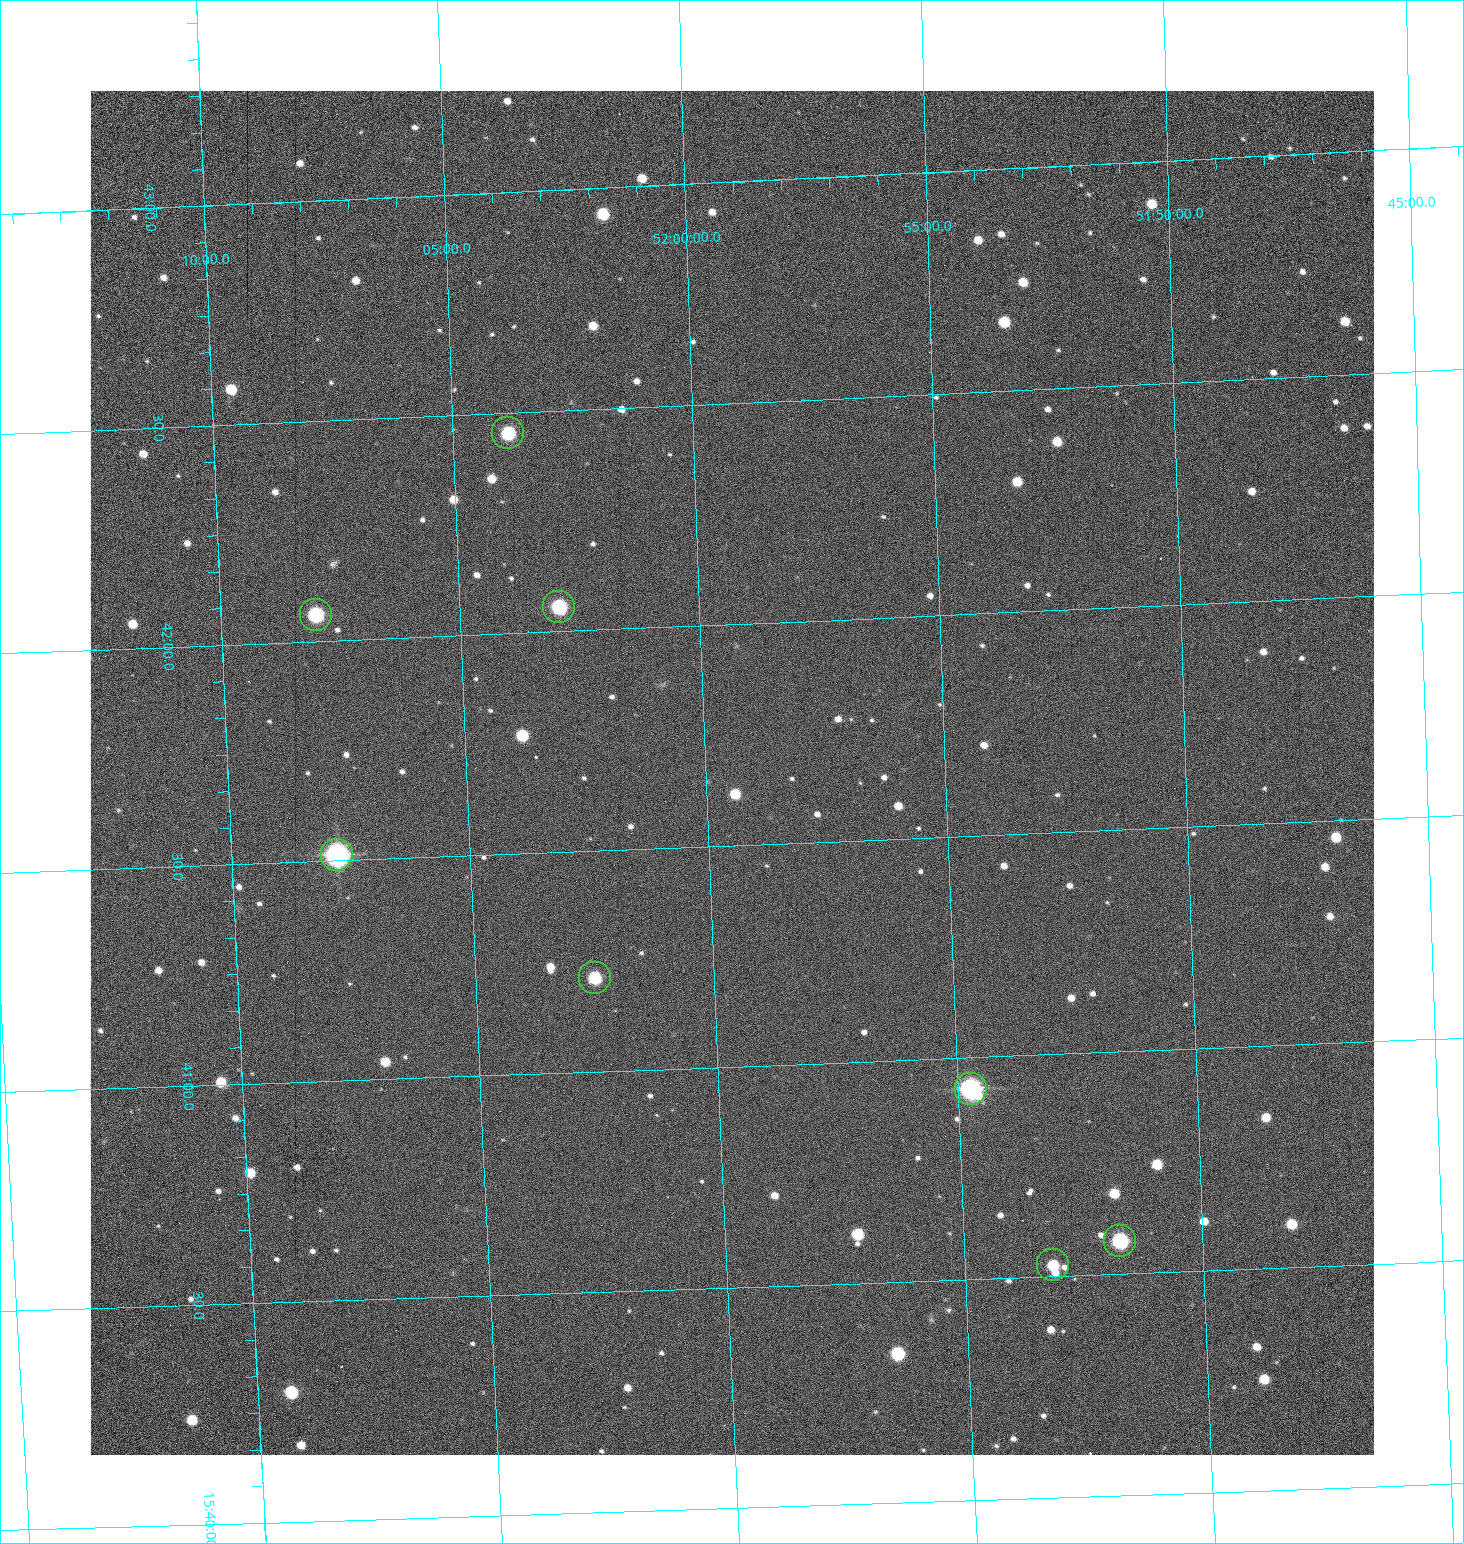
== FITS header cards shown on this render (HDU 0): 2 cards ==
NAXIS1  =                 1284 /fastest changing axis
NAXIS2  =                 1364 /next to fastest changing axis

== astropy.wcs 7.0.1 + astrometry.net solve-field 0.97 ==
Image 1284 x 1364 px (HDU 0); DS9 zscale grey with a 90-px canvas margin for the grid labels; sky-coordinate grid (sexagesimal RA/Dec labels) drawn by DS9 from the SOLVED WCS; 8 Tycho-2 reference stars matched to detected sources circled (green)
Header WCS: RA---TAN/DEC--TAN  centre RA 15:41:40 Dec +51:59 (235.42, +51.99 deg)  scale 1.26 arcsec/px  FOV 26.9' x 28.5'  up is +92 deg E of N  parity flipped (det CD > 0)
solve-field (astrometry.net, Tycho-2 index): VERIFIED the header's WCS against the Tycho-2 star catalogue (8 matches, 0 conflicts) and refined it, rather than solving blind
Solved WCS: RA---TAN-SIP/DEC--TAN-SIP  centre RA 15:41:40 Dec +51:59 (235.42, +51.99 deg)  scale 1.25 arcsec/px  FOV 26.8' x 28.5'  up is +92 deg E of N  parity flipped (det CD > 0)
The solver's refit moves the header's centre by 0.72 arcsec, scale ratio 0.9983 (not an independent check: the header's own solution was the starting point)
Tycho-2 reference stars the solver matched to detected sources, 8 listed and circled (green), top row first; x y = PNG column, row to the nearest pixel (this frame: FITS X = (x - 91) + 1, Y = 1364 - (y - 91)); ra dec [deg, ICRS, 3 dp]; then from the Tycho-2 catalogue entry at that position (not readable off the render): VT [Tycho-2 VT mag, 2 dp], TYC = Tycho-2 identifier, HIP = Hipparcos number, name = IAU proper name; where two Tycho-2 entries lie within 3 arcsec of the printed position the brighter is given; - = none
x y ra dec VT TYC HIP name
509 433 235.614 +52.064 11.61 3489-1132-1 - -
560 607 235.514 +52.049 11.19 3489-1407-1 - -
317 615 235.515 +52.133 11.12 3489-1380-1 - -
338 855 235.378 +52.130 9.31 3489-1322-1 76850 -
596 978 235.303 +52.042 11.52 3489-958-1 - -
972 1089 235.232 +51.912 9.59 3489-824-1 - -
1121 1241 235.143 +51.862 10.97 3489-1016-1 - -
1054 1265 235.131 +51.886 12.29 3489-908-1 - -